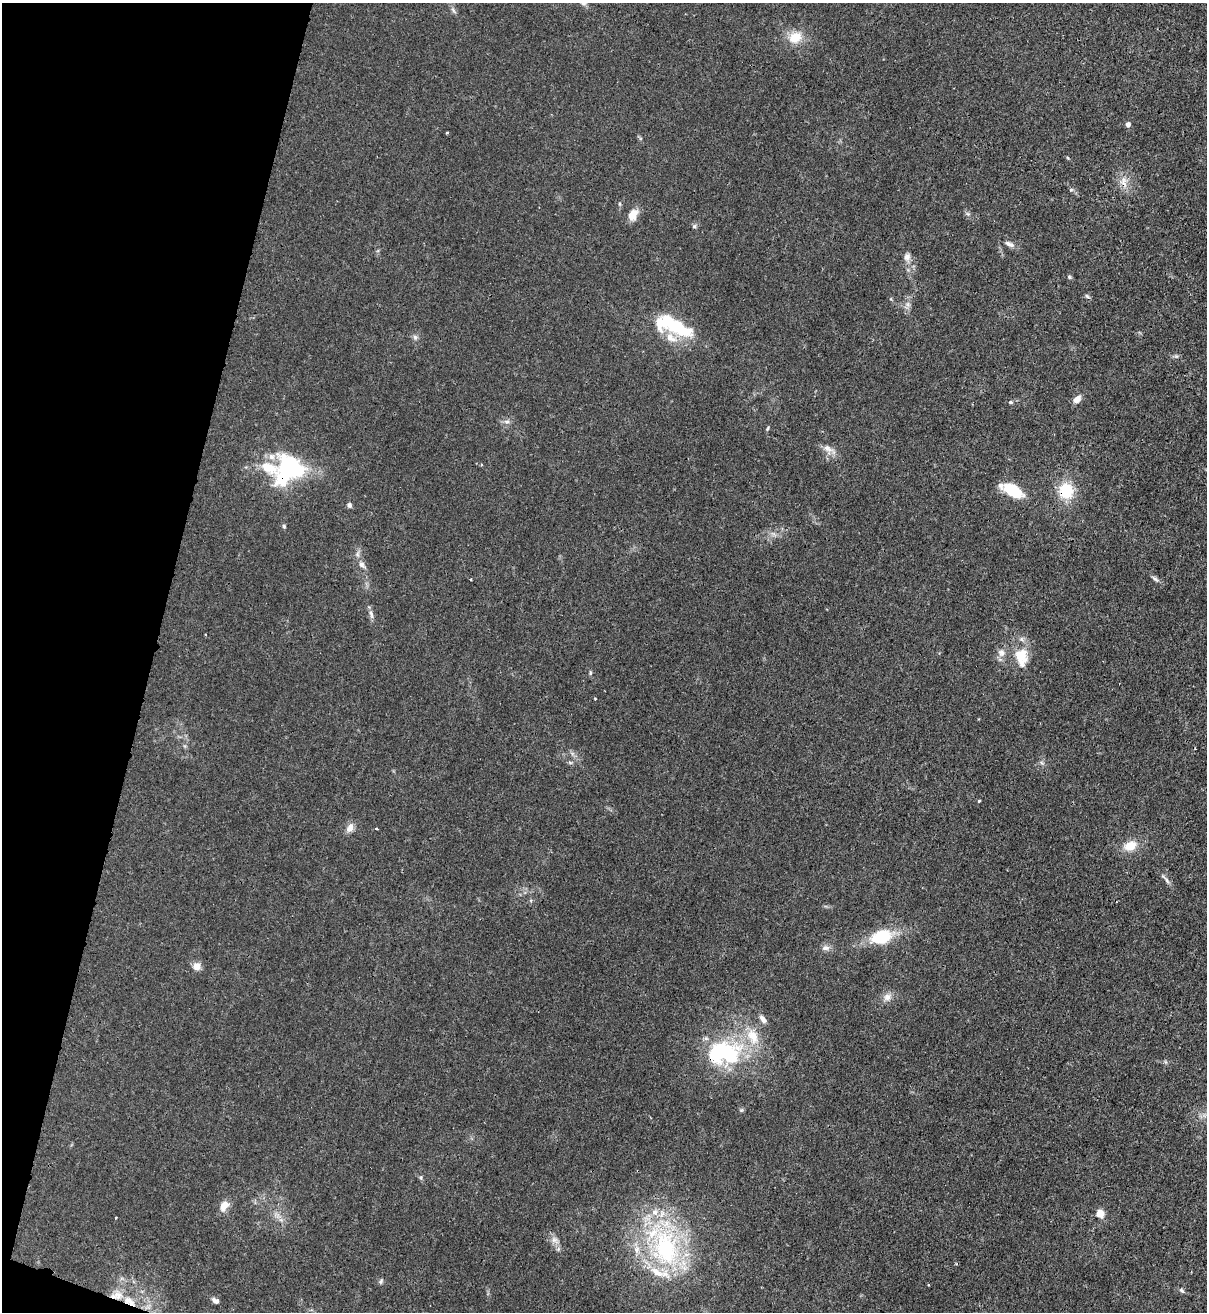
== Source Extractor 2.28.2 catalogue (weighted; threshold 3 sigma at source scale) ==
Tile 9 of 4 x 4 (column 1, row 3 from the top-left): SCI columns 346-1550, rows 1342-2651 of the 5386 x 5315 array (HDU 1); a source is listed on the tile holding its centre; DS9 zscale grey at full resolution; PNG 1209 x 1314 px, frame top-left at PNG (2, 3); no overlay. Shown black and unused: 13% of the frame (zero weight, under 3 of 4 exposures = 7% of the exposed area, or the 3 px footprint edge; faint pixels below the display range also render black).
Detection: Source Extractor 2.28.2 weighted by HDU 2 'WHT'; one run over the whole footprint, this tile lists its part. Background 0.0226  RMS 0.0029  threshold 0.013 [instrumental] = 3 sigma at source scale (4.5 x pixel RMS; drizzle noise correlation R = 1.50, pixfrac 1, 0.05/0.05 arcsec/px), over >= 5 px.
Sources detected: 63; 1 inside a brighter object's white glare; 1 cosmic-ray / hot-pixel residue — not listed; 8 inside a brighter listed object's ellipse — not listed separately; the other 53 listed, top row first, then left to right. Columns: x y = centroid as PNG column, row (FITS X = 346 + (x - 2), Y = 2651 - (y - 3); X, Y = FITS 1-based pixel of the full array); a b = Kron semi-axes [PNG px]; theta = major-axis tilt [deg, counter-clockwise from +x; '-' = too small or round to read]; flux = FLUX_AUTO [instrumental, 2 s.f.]
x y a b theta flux
583 3 10 5 -24 1
453 10 8 4 -53 0.62
795 37 15 12 29 5.1
1128 124 6 5 - 0.98
968 214 7 4 -19 0.44
632 215 12 8 60 3.7
694 226 6 5 - 0.49
1009 244 13 6 -27 1.2
907 257 9 9 - 1.3
1069 277 5 5 - 0.4
1087 296 7 5 -45 0.5
679 327 34 15 -36 13
415 337 8 6 -68 0.71
1176 356 6 4 -17 0.47
1077 399 10 6 45 1.9
1011 402 5 4 - 0.37
507 422 7 4 1 0.63
768 428 6 3 70 0.32
828 448 14 8 -33 1.9
288 468 38 33 49 29
1012 490 19 10 -29 12
1066 491 16 15 - 9.6
349 505 6 5 - 0.78
284 526 5 4 - 0.4
362 564 10 7 -47 1.2
1155 579 11 3 -30 0.69
371 614 14 5 -74 1.1
1001 652 11 8 -13 1.5
1021 657 26 16 -86 6.9
590 673 6 4 -84 0.39
595 698 3 2 - 0.22
570 762 6 4 -19 0.42
979 801 4 3 - 0.27
350 828 13 8 56 1.8
376 829 3 2 - 0.38
1130 846 15 11 18 4.2
1166 879 17 4 -46 1.1
881 937 22 14 16 11
825 948 9 7 -10 1.1
197 966 10 9 - 1.9
887 997 11 9 27 1.8
763 1019 12 6 -53 1.3
753 1037 23 13 -66 6.5
726 1053 34 21 1 33
224 1206 12 8 61 2.9
1100 1213 9 8 - 2.6
116 1217 3 2 - 0.28
554 1240 9 8 - 1.3
665 1247 57 35 -67 46
381 1281 8 5 71 0.51
1182 1290 9 4 -48 0.56
129 1301 17 9 -37 3.6
215 1301 9 6 -30 1.1
Overlapping masked pixels (flux is a lower limit): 4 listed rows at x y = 288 468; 1066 491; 726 1053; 129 1301
Isophote crosses this tile's border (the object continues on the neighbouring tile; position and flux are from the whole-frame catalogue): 1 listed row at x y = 583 3